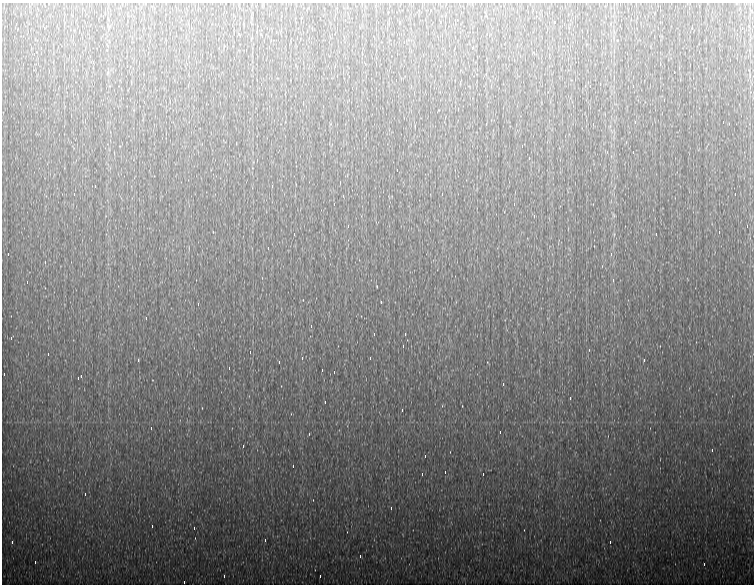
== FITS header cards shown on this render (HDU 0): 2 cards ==
NAXIS1  =                  752 / length of data axis 1
NAXIS2  =                  582 / length of data axis 2

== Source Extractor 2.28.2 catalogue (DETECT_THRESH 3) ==
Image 752 x 582 px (HDU 0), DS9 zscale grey, 1 PNG px = 1 image px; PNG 756 x 586 px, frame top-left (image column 1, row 582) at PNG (2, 3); no overlay
Background 954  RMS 12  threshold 35.4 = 3 sigma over >= 5 px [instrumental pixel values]
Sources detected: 88; all 88 listed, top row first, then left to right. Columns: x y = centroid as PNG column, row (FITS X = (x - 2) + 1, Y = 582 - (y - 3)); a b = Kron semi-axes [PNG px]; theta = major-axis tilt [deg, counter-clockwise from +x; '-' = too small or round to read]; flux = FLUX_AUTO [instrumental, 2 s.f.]
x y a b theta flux
226 12 4 2 - 4400
536 12 3 2 - 4400
497 24 3 2 - 1600
564 24 4 2 - 4300
692 26 3 2 - 760
658 28 3 2 - 1100
742 28 4 2 - 5200
404 42 3 2 - 5100
34 54 3 2 - 2500
514 60 4 2 - 13000
679 68 4 2 - 3100
674 72 3 2 - 110000
396 80 3 2 - 5300
491 86 4 2 - 5200
633 86 3 2 - 4500
664 100 3 2 - 11000
303 102 4 2 - 3100
635 122 3 2 - 2000
723 122 3 2 - 4800
593 124 4 2 - 12000
415 126 4 2 - 1900
522 146 3 2 - 6000
529 158 4 2 - 4600
257 160 4 2 - 3700
397 170 3 2 - 2700
95 186 3 2 - 900
272 186 4 2 - 4300
442 194 3 2 - 980
735 194 3 2 - 23000
514 204 3 2 - 720
534 216 4 2 - 8500
348 226 4 2 - 4500
747 226 3 2 - 2300
719 232 3 2 - 6800
294 234 3 2 - 1100
656 234 3 2 - 2300
268 248 3 2 - 4700
8 254 3 2 - 3300
611 254 4 2 - 5200
613 280 3 3 - 630
27 282 3 2 - 3900
381 302 4 2 - 5000
198 304 4 2 - 5700
146 318 3 2 - 480
311 326 4 2 - 4500
374 334 3 3 - 650
405 334 4 2 - 4600
11 338 4 2 - 17000
403 346 4 2 - 4400
250 352 3 2 - 4800
48 354 3 2 - 3500
302 358 4 3 - 900
370 358 4 2 - 7400
138 360 4 2 - 4600
644 360 4 2 - 5500
279 362 3 2 - 2400
229 368 4 2 - 5000
322 370 4 2 - 5000
334 372 3 3 - 700
4 374 3 2 - 4900
81 376 4 2 - 4500
503 384 4 2 - 5300
570 398 4 2 - 5800
325 402 3 2 - 5100
402 410 4 2 - 5100
151 428 4 2 - 5700
500 432 3 2 - 2500
309 434 3 2 - 500
243 446 4 2 - 4600
712 450 4 2 - 5700
425 456 3 2 - 5300
293 466 3 2 - 4400
445 472 3 2 - 5100
422 474 4 2 - 3300
483 474 3 2 - 39000
85 494 4 2 - 2500
391 508 4 2 - 4900
152 526 4 2 - 4700
194 528 3 2 - 1800
265 540 3 2 - 1200
12 542 4 2 - 10000
610 542 3 2 - 5000
360 556 4 2 - 4500
35 562 4 2 - 4600
704 564 3 2 - 650
224 576 4 2 - 5100
320 576 3 2 - 2400
184 582 3 2 - 1600
At the frame edge (FLAGS 8, measured only in part): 1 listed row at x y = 184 582